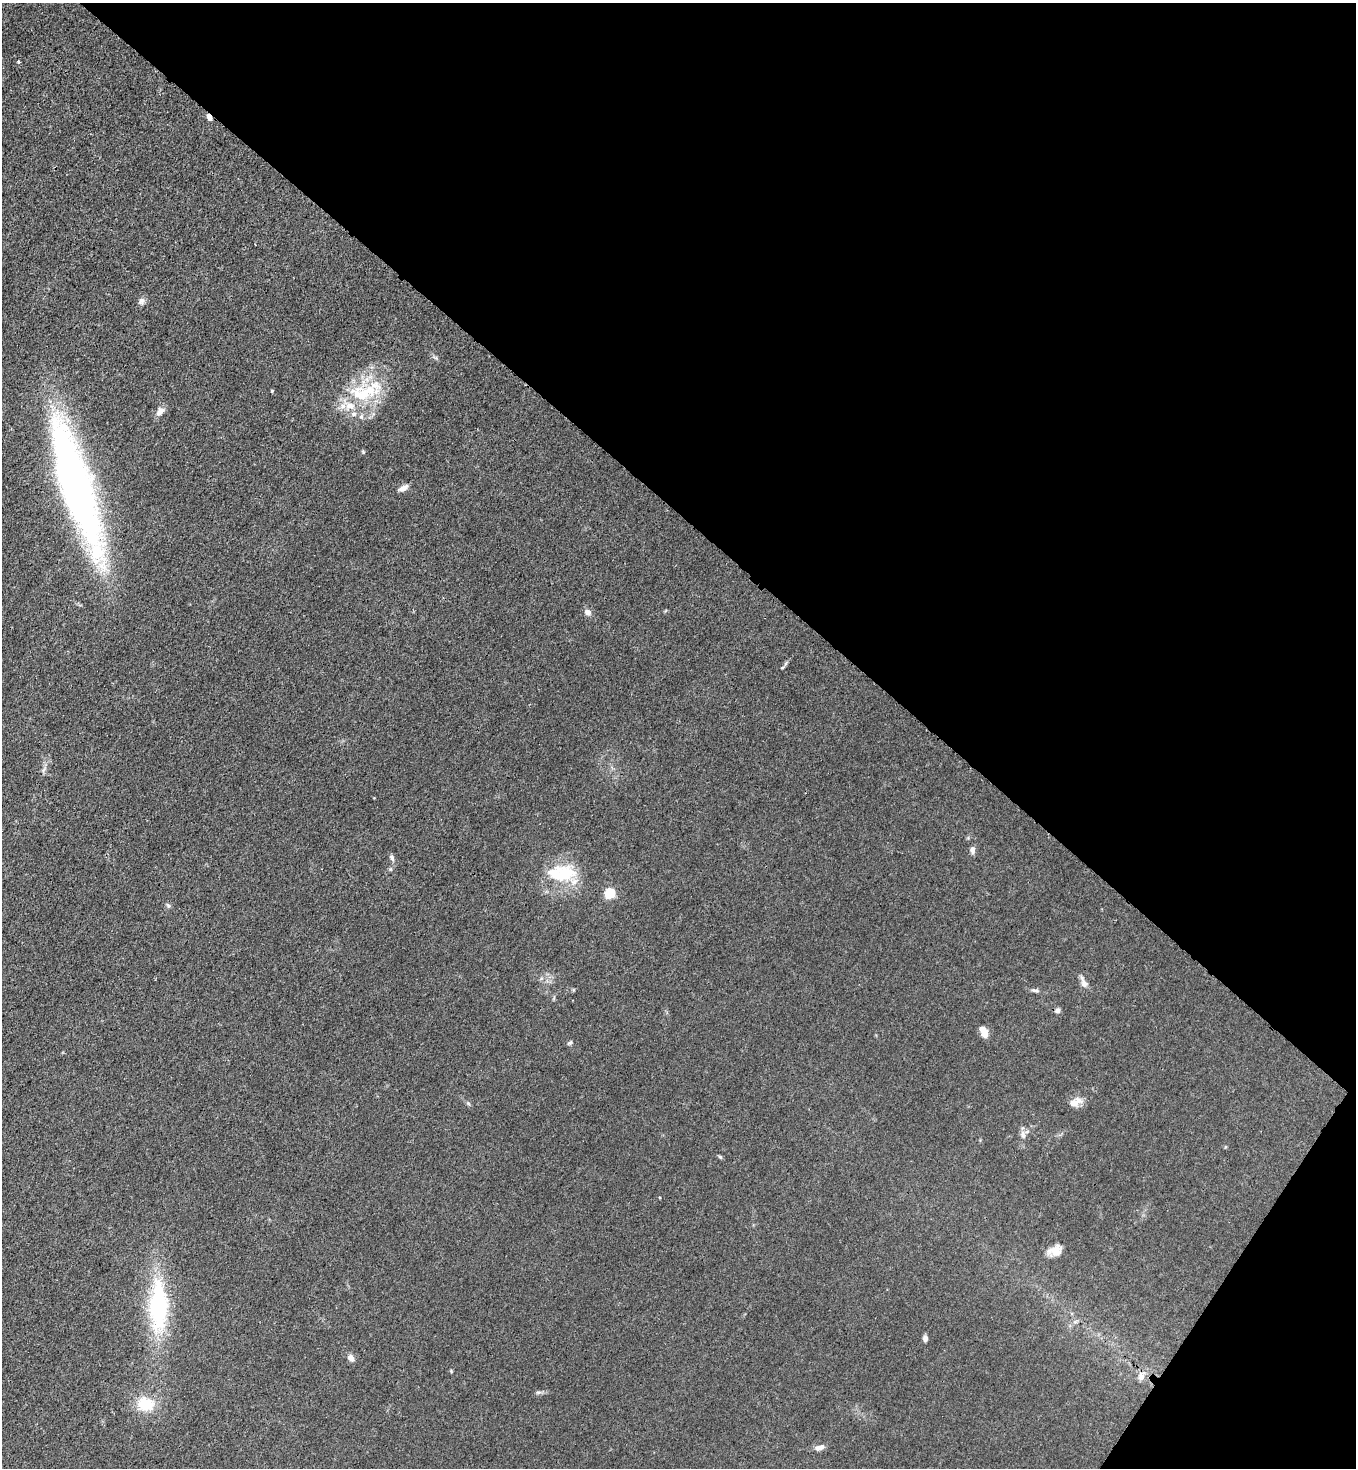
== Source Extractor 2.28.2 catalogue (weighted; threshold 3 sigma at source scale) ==
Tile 8 of 4 x 4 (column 4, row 2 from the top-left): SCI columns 4294-5647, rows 2995-4460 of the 6011 x 5988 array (HDU 1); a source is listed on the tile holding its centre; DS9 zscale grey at full resolution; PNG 1358 x 1470 px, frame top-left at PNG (2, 3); no overlay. Shown black and unused: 38% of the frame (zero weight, under 3 of 4 exposures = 7% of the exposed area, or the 3 px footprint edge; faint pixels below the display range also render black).
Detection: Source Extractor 2.28.2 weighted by HDU 2 'WHT'; one run over the whole footprint, this tile lists its part. Background 0.0213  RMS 0.0028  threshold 0.0126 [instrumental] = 3 sigma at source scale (4.5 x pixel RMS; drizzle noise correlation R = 1.50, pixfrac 1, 0.05/0.05 arcsec/px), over >= 5 px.
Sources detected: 40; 5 inside a brighter listed object's ellipse — not listed separately; the other 35 listed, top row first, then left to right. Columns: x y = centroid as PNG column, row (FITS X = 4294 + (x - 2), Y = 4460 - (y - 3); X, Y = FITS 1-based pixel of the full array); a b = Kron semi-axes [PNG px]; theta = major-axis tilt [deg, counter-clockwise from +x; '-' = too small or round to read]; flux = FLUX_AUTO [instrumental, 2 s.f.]
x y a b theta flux
18 62 3 3 - 0.64
209 117 7 4 -55 1.2
141 301 9 7 64 0.98
436 358 8 3 -19 0.48
272 391 4 4 - 0.27
363 393 46 21 7 16
160 412 13 8 52 1.7
363 452 6 3 -46 0.29
77 487 127 26 -72 160
403 488 12 6 29 1.5
588 612 9 7 -23 1.3
44 770 10 3 69 0.62
973 850 9 6 88 1.1
392 858 9 5 -74 0.76
563 875 39 25 29 13
610 893 5 5 - 20
168 906 6 5 - 0.47
1084 983 16 7 -68 1.6
1035 990 14 4 -12 0.8
1058 1010 7 6 - 0.83
984 1032 11 7 -71 3
570 1043 8 4 34 0.42
468 1103 6 4 -43 0.41
1073 1103 16 11 24 2.5
1023 1134 12 7 -84 1.3
720 1157 7 4 -44 0.36
1055 1250 17 11 16 3.1
158 1306 63 21 -90 31
1075 1322 7 4 19 0.53
925 1338 7 5 -87 0.98
351 1358 9 6 -51 1.4
1141 1376 12 9 89 1.6
538 1392 8 4 8 0.58
145 1404 19 16 -14 7.8
819 1448 12 7 18 1.5
Overlapping masked pixels (flux is a lower limit): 2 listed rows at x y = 209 117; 77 487